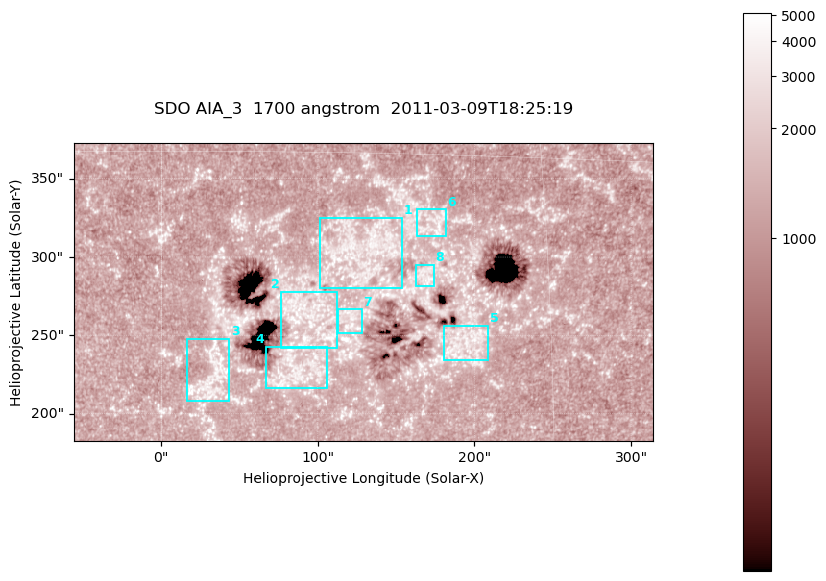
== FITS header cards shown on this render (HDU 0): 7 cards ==
TELESCOP= 'SDO     '           /
INSTRUME= 'AIA_3   '           /
WAVELNTH=                 1700 /
WAVEUNIT= 'angstrom'           /
DATE-OBS= '2011-03-09T18:25:19.712' /
CTYPE1  = 'HPLN-TAN'           /
CTYPE2  = 'HPLT-TAN'           /

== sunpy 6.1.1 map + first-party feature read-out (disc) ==
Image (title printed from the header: SDO AIA_3  1700 angstrom  2011-03-09T18:25:19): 603 x 310 px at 0.613 arcsec/px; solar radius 967 arcsec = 1577 px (partial field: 2.4% of the solar disc is inside the frame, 100% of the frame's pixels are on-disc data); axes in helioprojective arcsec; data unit not stated in the header (colour bar unlabelled)
Pointing: header CRPIX1/2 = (2053.97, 2042.58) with CRVAL1/2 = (0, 0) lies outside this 603 x 310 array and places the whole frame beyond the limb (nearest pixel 1.43 R_sun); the SolarSoft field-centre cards XCEN/YCEN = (128.9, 277.7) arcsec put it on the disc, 1872 arcsec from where CRPIX/CRVAL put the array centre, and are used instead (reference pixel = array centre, CRVAL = XCEN/YCEN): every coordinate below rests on XCEN/YCEN
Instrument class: DISC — disc imager (sunpy class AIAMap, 1700 A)
Bright regions (active regions / flare kernels): reference = the on-disc median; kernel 5 px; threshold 5 sigma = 1524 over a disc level ~1259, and >= 1.15x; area >= 186 px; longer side >= 4 px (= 2.5 arcsec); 8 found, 8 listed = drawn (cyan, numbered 1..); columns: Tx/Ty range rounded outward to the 2 arcsec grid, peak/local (2 s.f.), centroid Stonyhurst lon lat
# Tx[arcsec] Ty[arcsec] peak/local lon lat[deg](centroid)
1 100..154 280..326 3.2 +8 +11
2 76..112 242..278 3.4 +6 +9
3 16..44 208..248 3.8 +2 +6
4 66..106 216..244 3.3 +5 +6
5 180..210 234..256 3.1 +12 +8
6 162..182 312..332 3.2 +11 +12
7 112..128 250..268 3.2 +7 +8
8 162..174 280..296 3.3 +10 +10